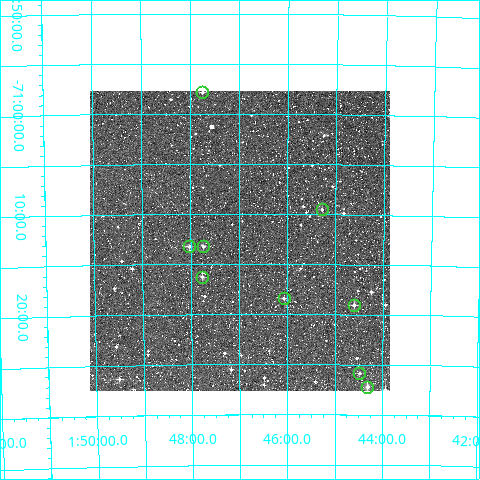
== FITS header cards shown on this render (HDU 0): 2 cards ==
NAXIS1  =                  300
NAXIS2  =                  300

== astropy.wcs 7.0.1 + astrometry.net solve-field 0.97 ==
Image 300 x 300 px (HDU 0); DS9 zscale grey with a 90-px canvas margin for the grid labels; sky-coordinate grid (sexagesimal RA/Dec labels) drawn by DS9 from the SOLVED WCS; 9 Tycho-2 reference stars matched to detected sources circled (green)
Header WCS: RA---TAN/DEC--TAN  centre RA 01:47:00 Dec -71:13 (26.75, -71.21 deg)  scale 6 arcsec/px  FOV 30.0' x 30.0'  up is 0 deg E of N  parity normal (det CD < 0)
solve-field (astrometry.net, Tycho-2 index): VERIFIED the header's WCS against the Tycho-2 star catalogue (verified at 2 index scales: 9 matches each, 0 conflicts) and refined it, rather than solving blind
Solved WCS: RA---TAN-SIP/DEC--TAN-SIP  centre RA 01:47:00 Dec -71:13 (26.75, -71.21 deg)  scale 6 arcsec/px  FOV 30.0' x 29.9'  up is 0 deg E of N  parity normal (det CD < 0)
The solver's refit moves the header's centre by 1.8 arcsec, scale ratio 1.001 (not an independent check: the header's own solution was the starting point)
Tycho-2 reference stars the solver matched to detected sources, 9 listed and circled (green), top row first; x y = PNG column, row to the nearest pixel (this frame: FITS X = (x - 90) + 1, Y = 300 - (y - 91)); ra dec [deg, ICRS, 3 dp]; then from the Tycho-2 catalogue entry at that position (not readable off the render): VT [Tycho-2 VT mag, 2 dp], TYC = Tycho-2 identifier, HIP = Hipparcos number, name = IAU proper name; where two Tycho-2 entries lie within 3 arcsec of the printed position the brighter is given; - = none
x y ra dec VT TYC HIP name
202 92 26.937 -70.964 11.51 9146-1126-1 - -
322 209 26.320 -71.159 11.87 9146-1462-1 - -
189 246 27.006 -71.220 11.28 9146-1424-1 - -
203 246 26.935 -71.221 12.05 9146-1994-1 - -
202 277 26.942 -71.271 11.60 9146-1293-1 - -
284 298 26.517 -71.307 11.84 9146-1133-1 - -
354 305 26.152 -71.318 11.60 9146-1252-1 - -
359 373 26.120 -71.431 11.92 9146-1963-1 - -
367 387 26.078 -71.453 10.85 9146-1556-1 - -